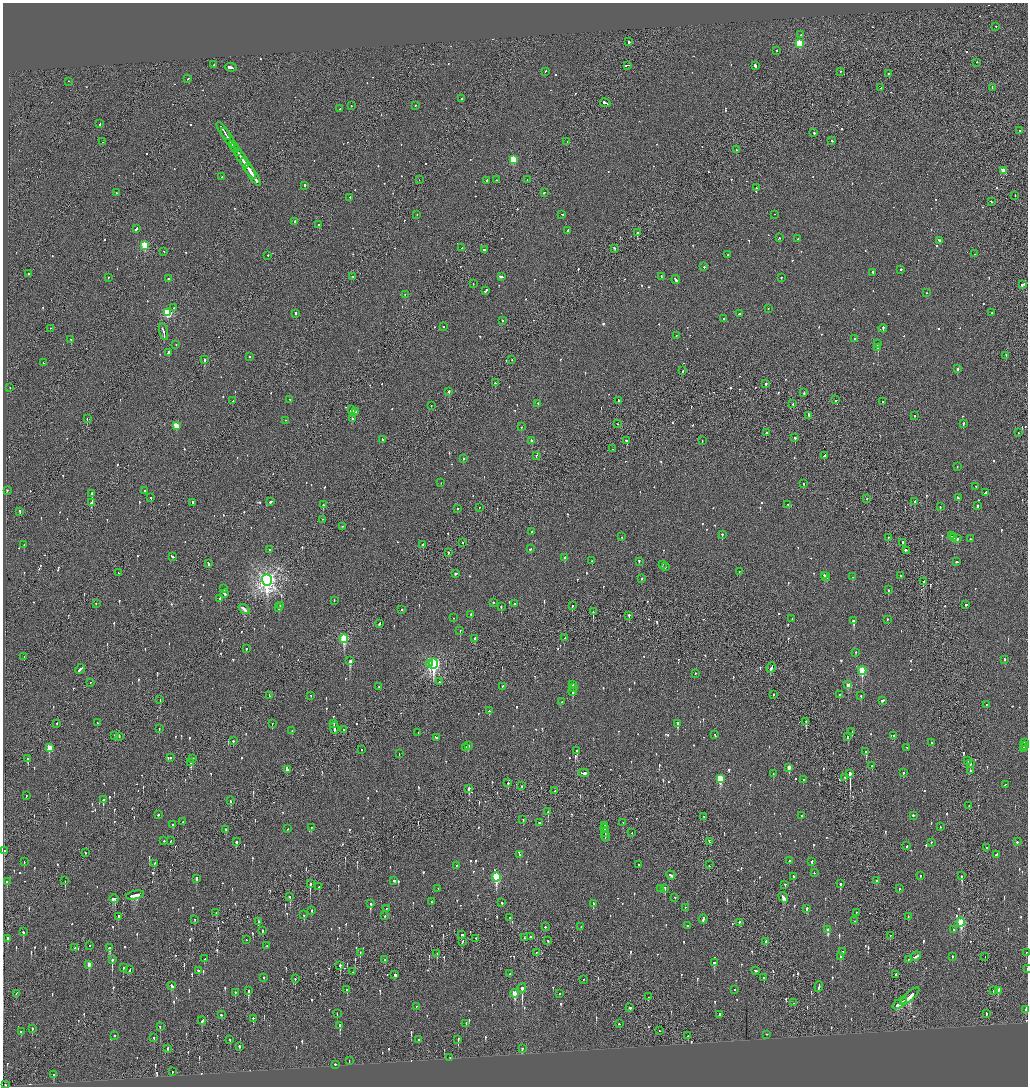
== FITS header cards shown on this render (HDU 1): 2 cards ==
NAXIS1  =                 2051
NAXIS2  =                 2168

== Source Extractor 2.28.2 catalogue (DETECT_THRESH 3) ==
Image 2051 x 2168 px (HDU 1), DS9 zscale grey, zoomed out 1/2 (1 PNG px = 2 x 2 image px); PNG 1030 x 1088 px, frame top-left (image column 2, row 2168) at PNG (3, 3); each listed source drawn as its Kron ellipse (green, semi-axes under 4 px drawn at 4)
Background -0.109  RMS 0.075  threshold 0.226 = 3 sigma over >= 5 px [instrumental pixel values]
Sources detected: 1185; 43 cannot appear on this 1/2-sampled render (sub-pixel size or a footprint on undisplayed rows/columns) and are neither listed nor drawn; of the other 1142, the 500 brightest by FLUX_AUTO listed and drawn (642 fainter detections omitted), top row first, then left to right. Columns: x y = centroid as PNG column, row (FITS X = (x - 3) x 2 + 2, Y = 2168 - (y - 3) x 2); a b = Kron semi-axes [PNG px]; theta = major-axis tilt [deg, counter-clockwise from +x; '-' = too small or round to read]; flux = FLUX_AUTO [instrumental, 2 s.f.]
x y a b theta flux
996 27 2 2 - 51
801 35 3 2 - 200
628 42 2 2 - 400
799 44 3 3 - 1200
777 51 2 2 - 69
977 63 2 1 - 49
214 65 2 1 - 90
627 66 4 1 - 230
755 66 3 2 - 330
231 68 6 2 -8 980
545 72 2 2 - 48
840 72 2 2 - 46
888 74 2 1 - 54
188 79 2 1 - 180
68 81 2 2 - 48
881 88 2 1 - 52
992 88 3 1 - 61
462 99 3 2 - 760
605 103 5 2 - 400
351 106 2 2 - 54
415 106 2 2 - 87
340 109 2 2 - 61
100 124 3 2 - 150
1020 131 2 2 - 77
224 132 10 1 -56 510
814 133 2 2 - 210
228 138 11 1 -57 600
832 141 3 2 - 95
103 142 2 1 - 500
567 142 2 1 - 55
232 145 3 1 - 160
234 148 5 2 - 360
736 150 2 2 - 91
237 152 4 2 - 280
242 159 10 2 -56 750
513 160 3 3 - 630
248 169 12 2 -57 710
1003 171 3 2 - 230
253 175 13 2 -57 800
222 177 2 2 - 110
419 180 2 1 - 57
496 180 2 2 - 51
527 180 2 1 - 69
487 181 2 2 - 130
305 186 2 2 - 290
756 188 2 2 - 74
116 193 2 2 - 90
544 193 2 2 - 58
1015 196 2 2 - 57
350 198 2 2 - 52
991 202 2 2 - 69
417 215 2 2 - 51
562 215 2 2 - 76
775 215 2 1 - 75
295 222 2 2 - 190
319 225 2 2 - 74
136 229 4 2 - 140
568 231 4 2 - 110
637 233 3 2 - 210
779 238 3 2 - 180
798 239 2 2 - 51
939 241 2 2 - 150
145 246 3 3 - 840
462 248 4 2 - 240
615 249 3 2 - 110
484 250 3 2 - 170
164 252 2 2 - 51
974 254 2 2 - 80
728 255 2 2 - 100
268 256 2 2 - 190
704 267 2 2 - 78
901 270 2 2 - 85
873 273 3 2 - 120
29 274 2 2 - 48
353 277 2 1 - 70
501 277 4 2 - 120
661 277 3 2 - 73
109 278 2 2 - 47
781 278 2 2 - 57
168 279 2 2 - 520
676 280 4 2 - 310
473 284 2 2 - 71
1022 285 4 2 - 170
486 291 3 2 - 160
926 293 2 2 - 52
405 295 2 2 - 58
174 308 2 2 - 500
768 309 2 2 - 120
167 313 3 3 - 1200
992 313 2 2 - 68
296 314 2 2 - 140
739 314 2 1 - 56
723 319 2 2 - 87
502 321 2 2 - 70
443 327 2 2 - 47
50 329 2 1 - 210
883 329 4 2 - 150
163 332 9 2 -76 550
676 336 2 2 - 52
855 339 2 2 - 73
71 340 2 2 - 71
877 344 2 2 - 320
176 345 2 2 - 69
878 348 2 2 - 690
168 353 3 2 - 220
1006 356 3 1 - 130
249 357 2 2 - 54
204 360 2 2 - 400
512 360 2 1 - 46
44 363 2 2 - 61
957 369 2 2 - 320
682 371 2 2 - 140
495 383 2 2 - 97
766 384 2 2 - 190
10 388 2 1 - 48
449 392 2 2 - 190
804 393 3 2 - 56
290 400 3 2 - 69
835 400 2 2 - 52
233 401 2 2 - 160
618 401 2 2 - 100
883 402 2 2 - 63
538 404 2 2 - 100
793 404 2 2 - 87
431 406 2 1 - 52
352 410 3 2 - 590
355 412 2 2 - 110
808 416 4 1 - 120
915 416 2 2 - 63
87 419 2 1 - 90
353 419 2 2 - 140
286 421 2 1 - 76
617 424 2 1 - 63
963 424 2 2 - 120
176 426 3 3 - 310
521 427 2 2 - 73
766 433 2 2 - 190
1018 433 2 2 - 60
795 438 2 2 - 260
382 440 2 2 - 57
531 441 3 2 - 130
627 441 3 2 - 100
702 441 2 2 - 58
612 449 2 1 - 60
536 456 2 2 - 68
824 456 4 2 - 120
463 459 2 2 - 140
957 467 2 2 - 65
441 483 2 2 - 51
804 484 2 2 - 50
976 487 2 2 - 65
7 491 2 2 - 55
144 491 2 2 - 57
985 493 3 2 - 110
92 494 2 2 - 920
151 498 2 2 - 120
958 498 2 2 - 97
867 499 2 2 - 110
271 502 3 2 - 300
915 502 3 2 - 220
91 503 2 2 - 260
193 503 2 2 - 75
323 505 2 2 - 190
788 505 2 2 - 140
977 506 3 2 - 170
940 507 3 2 - 110
479 508 2 1 - 77
458 509 2 2 - 54
20 512 3 2 - 100
322 520 2 2 - 47
342 527 2 1 - 50
532 532 2 2 - 150
722 535 2 2 - 120
952 536 2 2 - 81
621 537 2 2 - 74
888 538 2 2 - 87
954 538 3 2 - 99
957 539 4 2 - 140
970 539 2 1 - 100
463 543 2 2 - 46
903 543 3 2 - 180
24 545 2 2 - 60
423 545 2 2 - 130
530 549 3 2 - 73
269 550 2 2 - 56
906 551 3 2 - 250
448 553 2 2 - 100
172 557 3 2 - 150
565 558 2 2 - 170
592 561 2 2 - 46
639 562 3 2 - 150
957 562 3 2 - 82
208 564 3 2 - 150
662 565 2 2 - 53
665 567 2 1 - 47
739 572 2 2 - 49
118 573 2 1 - 46
455 574 2 2 - 140
824 576 2 2 - 130
901 576 2 2 - 98
826 577 4 2 - 240
852 577 2 2 - 80
641 579 2 2 - 47
267 580 6 5 - 9200
923 582 3 2 - 140
224 589 2 2 - 67
888 590 2 2 - 99
225 594 3 2 - 140
220 599 2 2 - 130
334 601 2 2 - 69
493 603 2 2 - 96
96 604 2 2 - 46
515 604 2 2 - 310
966 605 2 2 - 54
280 606 2 2 - 85
572 606 2 2 - 290
501 607 2 2 - 100
279 608 2 2 - 130
244 609 6 2 -35 280
402 610 2 2 - 46
593 612 2 1 - 160
471 615 2 2 - 130
629 616 2 2 - 250
453 618 2 2 - 63
792 619 2 1 - 110
887 620 2 2 - 56
853 621 3 2 - 560
379 624 3 2 - 71
460 631 3 2 - 240
565 638 2 1 - 46
344 639 4 3 - 1300
475 639 2 2 - 95
246 649 2 2 - 66
856 653 3 2 - 52
24 657 2 2 - 74
1004 660 2 2 - 74
350 661 3 2 - 3200
430 664 3 2 - 290
433 664 5 3 - 3800
771 668 5 2 - 180
80 669 5 2 - 220
862 671 4 3 - 940
695 674 2 2 - 83
439 682 2 1 - 60
91 683 2 1 - 53
573 685 2 2 - 130
848 685 3 3 - 140
379 687 2 2 - 82
502 687 2 2 - 62
573 688 2 2 - 290
573 692 4 2 - 150
773 695 3 1 - 86
839 695 2 2 - 56
269 696 3 1 - 81
311 696 2 2 - 55
861 696 2 2 - 49
160 700 2 1 - 63
882 701 3 2 - 76
562 702 3 2 - 49
986 705 2 2 - 46
489 711 2 2 - 140
806 722 2 2 - 190
97 723 2 2 - 45
57 724 2 2 - 71
272 724 2 1 - 52
334 724 3 2 - 130
678 724 3 2 - 330
334 728 6 2 -84 190
159 729 2 2 - 61
344 730 2 2 - 110
292 731 2 2 - 99
852 732 2 2 - 57
418 733 2 2 - 50
715 735 3 2 - 76
115 736 2 2 - 280
894 736 3 2 - 49
119 737 3 1 - 95
848 737 2 2 - 130
436 738 4 2 - 130
233 741 2 2 - 110
932 743 2 2 - 54
1024 743 2 2 - 60
468 746 2 2 - 99
1024 746 2 1 - 110
49 748 3 3 - 340
466 748 2 2 - 90
907 748 2 2 - 72
1023 748 3 2 - 220
361 750 2 2 - 57
577 751 2 2 - 330
866 752 3 2 - 250
399 754 2 2 - 66
170 758 2 2 - 54
28 759 4 2 - 160
193 759 2 1 - 67
968 761 2 1 - 81
191 763 2 2 - 170
970 764 2 2 - 240
872 766 2 2 - 160
789 768 3 2 - 150
287 770 3 2 - 94
971 771 2 2 - 79
584 773 5 2 - 240
903 773 2 2 - 77
773 774 3 2 - 51
850 774 4 2 - 2900
845 778 2 2 - 46
720 779 4 3 - 760
803 780 2 2 - 86
508 783 2 2 - 270
1005 785 2 2 - 66
522 786 2 2 - 58
469 789 3 2 - 340
555 791 2 2 - 130
26 796 2 2 - 50
103 800 3 2 - 170
231 801 3 2 - 60
969 806 2 2 - 87
548 812 2 1 - 180
158 815 2 2 - 120
801 816 2 2 - 73
913 816 2 2 - 160
704 817 2 2 - 92
523 820 2 1 - 170
183 822 2 2 - 85
539 823 2 2 - 81
623 823 2 1 - 58
173 825 2 2 - 53
604 826 3 2 - 110
940 827 2 2 - 91
311 828 2 2 - 190
288 829 2 2 - 97
605 829 4 2 - 150
226 830 2 2 - 92
605 833 4 1 - 170
632 833 2 2 - 55
605 837 5 2 - 140
164 841 2 2 - 49
171 841 2 2 - 48
236 842 3 2 - 220
709 842 3 2 - 76
1017 842 2 2 - 340
931 843 2 2 - 110
907 846 2 2 - 87
987 848 2 2 - 58
4 851 2 2 - 74
85 853 2 1 - 110
520 855 2 2 - 88
997 855 4 2 - 99
789 861 2 2 - 97
24 862 2 2 - 61
812 862 3 2 - 110
154 864 2 2 - 73
638 865 2 2 - 62
709 865 2 2 - 59
456 866 2 2 - 46
814 873 2 2 - 66
671 876 5 2 - 180
921 876 2 2 - 69
962 876 3 2 - 600
496 877 4 3 - 1100
793 877 2 2 - 100
196 879 3 2 - 150
65 881 2 1 - 59
394 881 2 2 - 66
876 881 2 2 - 210
7 882 2 2 - 150
310 884 3 2 - 460
840 884 3 2 - 220
785 885 2 2 - 47
319 887 2 2 - 110
438 889 2 2 - 110
660 889 2 2 - 85
665 889 3 2 - 100
899 889 2 2 - 55
135 895 9 3 12 320
290 897 2 2 - 89
675 898 2 2 - 50
783 898 5 2 - 330
114 899 4 3 - 190
431 902 2 2 - 54
502 903 2 2 - 90
371 904 3 2 - 50
593 904 3 2 - 120
685 908 2 1 - 100
386 909 2 2 - 52
806 909 2 2 - 160
312 911 2 2 - 64
216 913 2 2 - 49
856 913 2 2 - 94
304 915 2 2 - 67
385 916 3 2 - 54
118 917 3 2 - 120
908 917 2 1 - 47
510 918 2 1 - 68
703 919 4 2 - 140
195 920 3 1 - 73
855 921 2 2 - 94
258 922 3 2 - 65
961 922 4 3 - 850
739 923 2 2 - 160
687 926 2 2 - 150
545 927 2 2 - 80
581 927 2 1 - 140
828 930 3 2 - 86
953 930 2 2 - 58
263 931 3 2 - 81
23 932 3 2 - 240
462 935 3 2 - 89
890 936 2 1 - 72
531 937 2 1 - 210
524 938 2 1 - 110
8 939 4 2 - 80
476 939 3 1 - 57
246 940 2 1 - 50
548 941 2 2 - 65
462 942 3 2 - 87
766 942 3 2 - 180
90 946 2 2 - 60
267 946 2 2 - 47
75 948 2 1 - 110
110 948 4 3 - 140
843 952 3 2 - 57
360 953 2 1 - 57
536 953 3 1 - 46
1026 953 2 2 - 48
437 954 2 1 - 86
841 957 3 2 - 100
916 957 5 2 - 200
952 957 2 2 - 58
985 957 2 1 - 96
205 959 3 2 - 120
112 960 2 2 - 2100
385 960 2 2 - 110
908 960 2 2 - 46
714 963 3 2 - 110
89 965 3 2 - 170
340 966 3 2 - 300
123 968 2 2 - 96
1027 969 2 1 - 67
130 970 3 2 - 54
198 971 2 2 - 84
755 971 3 2 - 120
353 972 2 1 - 74
510 974 2 2 - 100
395 975 3 2 - 1600
896 975 3 2 - 130
264 978 2 2 - 51
764 978 2 2 - 290
295 979 2 1 - 61
583 980 2 2 - 46
172 986 3 2 - 90
819 987 5 2 - 130
522 988 5 2 - 1300
347 990 3 1 - 67
734 990 2 2 - 100
248 991 4 2 - 300
994 991 3 1 - 53
998 991 4 2 - 110
235 993 2 2 - 78
16 994 3 1 - 82
515 994 4 3 - 350
560 994 2 2 - 46
648 997 2 1 - 180
910 997 12 3 43 510
903 1001 2 2 - 86
794 1003 2 1 - 47
899 1004 8 2 37 310
416 1007 2 2 - 90
630 1008 3 2 - 65
1025 1010 3 2 - 55
337 1014 3 2 - 48
986 1014 3 2 - 100
221 1015 2 2 - 75
720 1015 2 2 - 55
253 1019 2 2 - 250
202 1021 4 2 - 120
466 1024 2 2 - 86
619 1024 2 1 - 89
340 1026 4 2 - 210
160 1027 2 2 - 72
32 1028 2 2 - 140
659 1031 2 1 - 48
21 1032 3 2 - 82
767 1035 2 2 - 78
114 1036 2 2 - 100
688 1036 2 2 - 230
154 1038 3 2 - 49
230 1040 3 2 - 50
418 1040 2 2 - 78
458 1040 4 2 - 320
239 1047 2 2 - 100
168 1049 3 1 - 220
522 1049 2 2 - 99
450 1058 2 1 - 180
349 1061 2 1 - 49
335 1065 2 2 - 88
172 1072 2 2 - 110
54 1075 3 2 - 130
5 1085 2 2 - 110
At the frame edge (FLAGS 8, measured only in part): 2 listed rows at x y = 1027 969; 5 1085
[642 fainter detections neither listed nor drawn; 43 sub-pixel or undisplayed-footprint detections neither listed nor drawn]